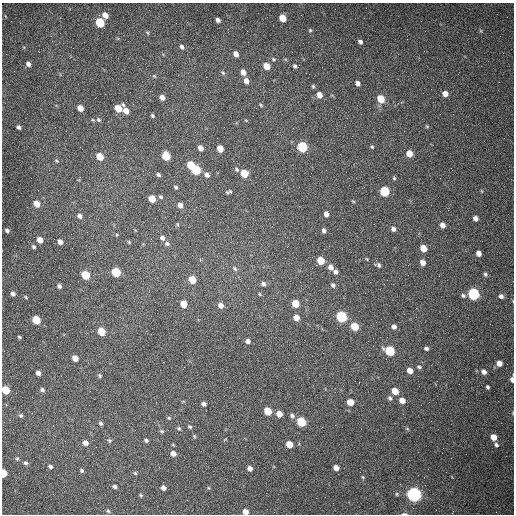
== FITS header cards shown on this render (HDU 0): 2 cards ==
NAXIS1  =                  512 /fastest changing axis
NAXIS2  =                  512 /next to fastest changing axis

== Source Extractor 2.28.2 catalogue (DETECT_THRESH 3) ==
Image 512 x 512 px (HDU 0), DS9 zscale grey, 1 PNG px = 1 image px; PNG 516 x 516 px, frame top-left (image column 1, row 512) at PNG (2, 3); no overlay
Background 1470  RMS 22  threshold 65.6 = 3 sigma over >= 5 px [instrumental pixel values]
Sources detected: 170; all 170 listed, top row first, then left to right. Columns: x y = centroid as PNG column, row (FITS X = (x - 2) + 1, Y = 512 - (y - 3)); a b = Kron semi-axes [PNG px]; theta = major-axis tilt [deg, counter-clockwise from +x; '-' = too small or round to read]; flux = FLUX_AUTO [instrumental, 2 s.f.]
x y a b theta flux
105 15 6 5 - 12000
283 18 6 5 - 27000
218 20 5 4 - 5500
100 23 6 5 - 78000
310 30 5 5 - 1900
481 31 6 4 -71 1700
147 33 6 4 -45 1800
51 36 3 2 - 1500
360 42 6 4 -44 3900
182 47 6 4 -48 3800
236 54 5 4 - 9500
273 59 7 6 - 2800
28 64 5 4 - 5400
266 66 6 5 - 19000
295 66 6 5 - 3000
243 72 5 4 - 11000
223 73 7 5 -48 2500
154 76 5 4 - 1700
246 81 6 5 - 8400
357 83 6 5 - 4900
313 86 5 4 - 2300
105 94 2 2 - 740
445 94 6 5 - 10000
319 95 6 6 - 12000
162 97 5 4 - 7500
381 99 6 5 - 36000
261 105 5 3 - 1800
80 108 5 5 - 12000
118 108 6 5 - 29000
126 111 7 5 -61 13000
152 116 4 3 - 2200
99 120 7 6 - 3300
246 120 5 3 - 1300
427 126 5 4 - 1700
19 127 4 3 - 3500
293 128 2 2 - 720
404 131 2 2 - 620
302 147 6 5 - 130000
372 147 5 4 - 2100
201 148 5 4 - 9100
220 148 5 5 - 19000
409 154 5 5 - 18000
100 156 6 5 - 27000
166 156 6 5 - 54000
56 161 6 5 - 2000
191 165 5 5 - 37000
237 169 6 5 - 2700
196 170 6 5 - 90000
244 173 6 5 - 42000
158 175 5 4 - 3300
207 175 6 5 - 5700
394 178 5 4 - 2000
176 187 5 4 - 2400
299 187 2 2 - 890
230 191 7 6 - 2800
385 191 6 5 - 99000
482 191 6 3 -71 1300
161 197 5 5 - 2400
152 199 5 5 - 27000
353 201 5 3 - 1400
37 204 5 5 - 19000
180 205 6 5 - 7600
326 214 5 4 - 7200
80 216 6 5 - 5200
475 218 5 4 - 7000
178 225 6 3 -71 1400
443 225 5 5 - 9300
393 229 5 5 - 4900
7 231 5 4 - 3700
324 231 4 4 - 4200
162 238 6 5 - 4800
40 240 5 4 - 14000
60 242 5 4 - 8400
129 242 6 4 -46 1600
167 244 7 6 - 3700
34 247 5 4 - 2700
423 248 5 5 - 22000
479 253 5 4 - 9200
367 259 4 3 - 1300
321 261 5 5 - 36000
423 262 5 4 - 9800
379 265 6 5 - 3500
331 267 7 5 -59 9700
235 268 8 5 -51 3600
312 268 2 2 - 770
116 272 6 5 - 82000
336 272 5 5 - 4300
485 274 6 5 - 3300
85 275 6 5 - 70000
273 278 2 2 - 730
192 280 6 5 - 30000
263 284 6 6 - 4600
333 285 6 5 - 3800
59 286 5 4 - 4100
13 294 5 4 - 4700
259 294 6 4 -38 1900
473 294 6 5 - 250000
463 296 6 5 - 3300
501 296 6 5 - 5300
26 297 6 3 -38 1600
276 303 3 2 - 1300
295 303 5 5 - 35000
184 304 5 5 - 26000
221 305 6 5 - 9800
341 316 6 5 - 170000
296 318 5 5 - 14000
381 319 2 2 - 760
36 320 6 5 - 56000
355 326 5 5 - 44000
394 327 5 5 - 5200
101 331 5 5 - 44000
19 337 4 3 - 1800
248 341 5 5 - 6200
426 348 4 4 - 3600
390 351 6 5 - 96000
75 358 5 4 - 15000
499 363 6 5 - 11000
419 367 5 4 - 2500
410 371 5 4 - 13000
484 372 5 4 - 6900
38 373 4 4 - 6000
100 375 5 5 - 2100
512 379 7 4 87 5700
488 387 4 3 - 2400
6 390 6 5 - 40000
42 390 6 5 - 3500
395 391 5 5 - 23000
390 398 7 5 -46 3300
402 400 5 5 - 14000
350 402 5 5 - 19000
204 404 4 4 - 5200
268 411 5 5 - 42000
279 414 5 5 - 14000
21 416 6 6 - 2900
292 416 6 5 - 4400
169 418 5 4 - 1900
189 421 2 2 - 660
301 422 6 5 - 84000
101 423 6 5 - 3100
190 427 5 4 - 2200
179 428 5 4 - 2200
407 429 6 4 -2 1700
162 431 6 4 -20 2100
194 436 6 4 -47 1600
494 437 5 5 - 18000
109 440 7 6 - 2700
146 440 4 4 - 3000
85 443 6 5 - 9100
289 444 5 5 - 23000
496 445 6 5 - 3800
173 453 5 5 - 9800
17 459 5 4 - 2100
25 463 6 5 - 3300
50 467 5 5 - 3700
250 468 5 5 - 7100
336 468 5 4 - 11000
82 471 5 4 - 2600
3 473 5 4 - 49000
135 473 5 5 - 2200
363 477 5 4 - 1600
400 484 2 2 - 880
115 486 5 4 - 3700
163 488 5 4 - 6400
397 494 5 5 - 2000
414 494 6 5 - 630000
141 495 5 4 - 1900
316 498 2 2 - 3600
108 511 6 5 - 2400
245 512 5 5 - 11000
404 514 7 2 -2 2500
At the frame edge (FLAGS 8, measured only in part): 5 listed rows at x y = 512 379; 6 390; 3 473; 245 512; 404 514